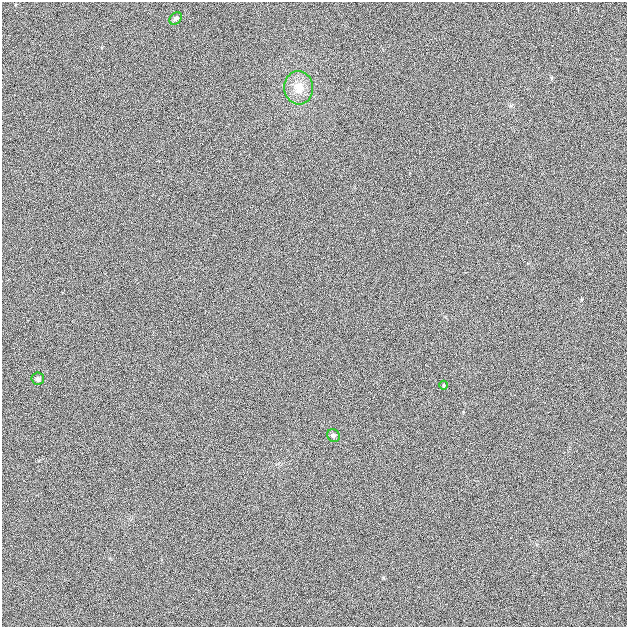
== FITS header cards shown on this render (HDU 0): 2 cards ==
NAXIS1  =                  625
NAXIS2  =                  625

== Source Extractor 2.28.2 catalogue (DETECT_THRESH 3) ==
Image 625 x 625 px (HDU 0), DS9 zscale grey, 1 PNG px = 1 image px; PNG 629 x 629 px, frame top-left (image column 1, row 625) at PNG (2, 2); each listed source drawn as its Kron ellipse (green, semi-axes under 4 px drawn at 4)
Background 7.59e-04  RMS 0.058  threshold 0.174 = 3 sigma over >= 5 px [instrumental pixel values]
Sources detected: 5; all 5 listed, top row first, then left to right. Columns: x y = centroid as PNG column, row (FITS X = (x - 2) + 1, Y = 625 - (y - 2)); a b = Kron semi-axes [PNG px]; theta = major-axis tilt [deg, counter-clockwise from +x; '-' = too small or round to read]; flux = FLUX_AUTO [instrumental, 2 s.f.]
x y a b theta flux
176 18 7 5 44 8.5
299 88 17 14 -85 61
38 379 6 6 - 11
444 385 4 3 - 3.3
333 435 7 6 - 9.4